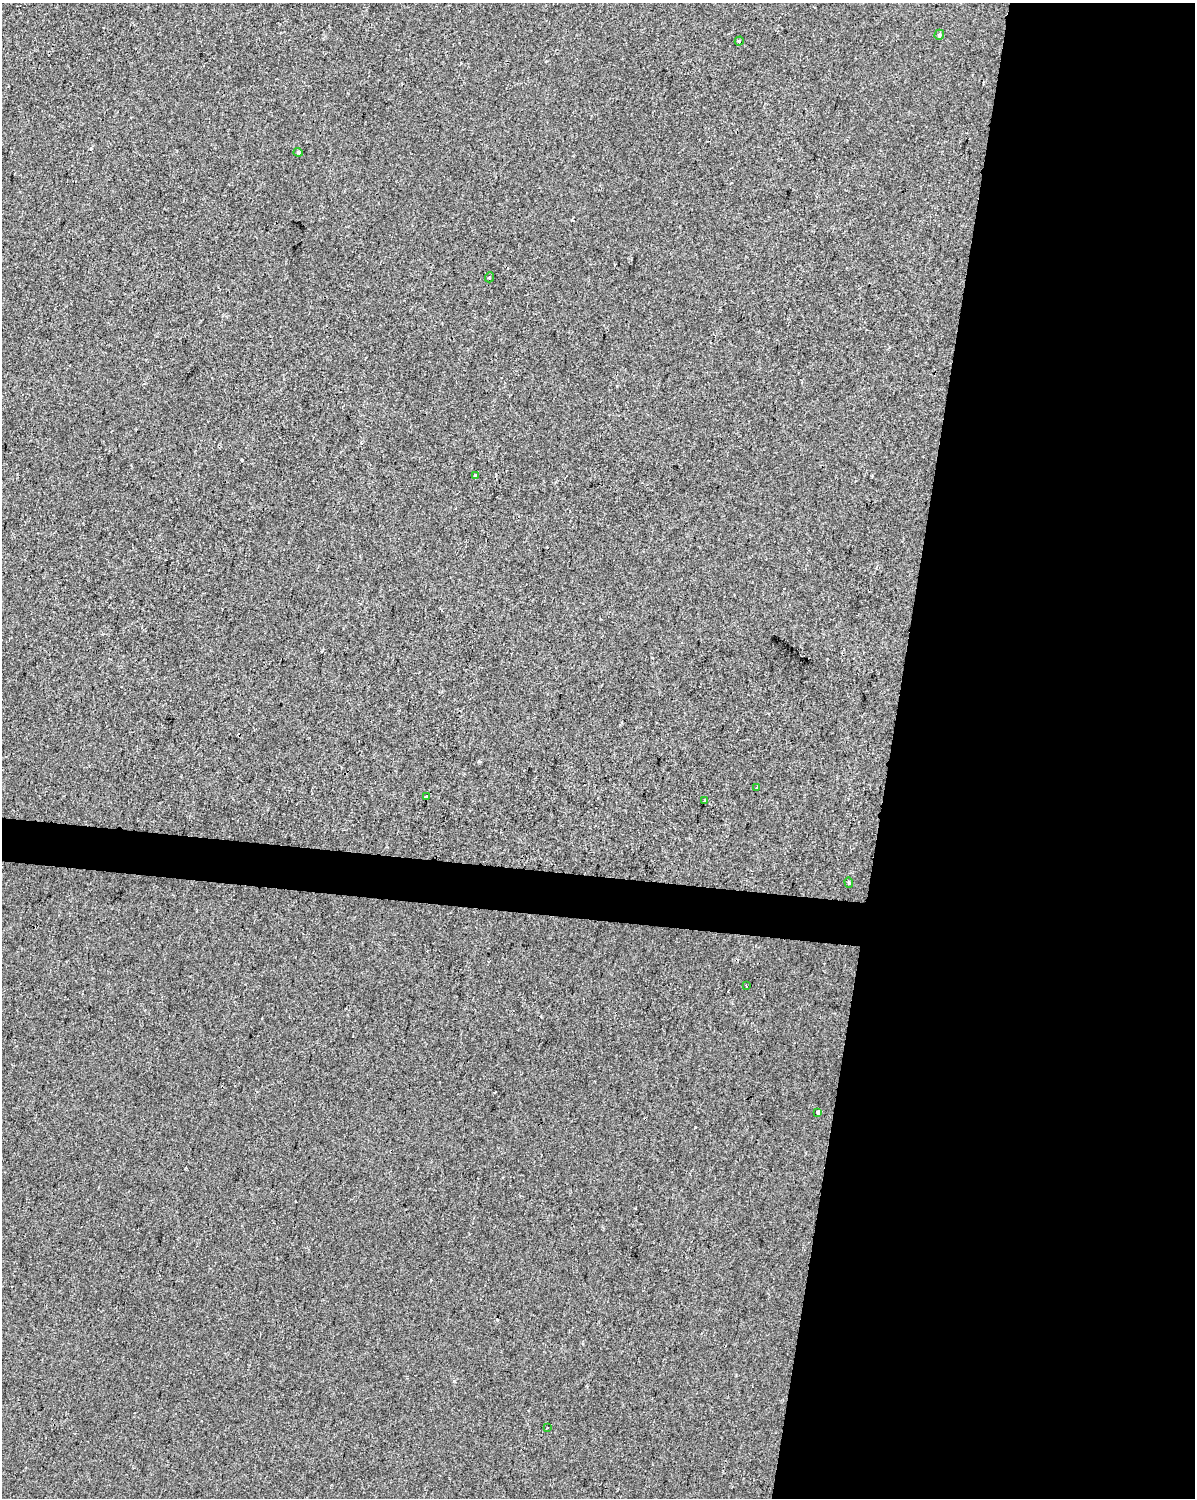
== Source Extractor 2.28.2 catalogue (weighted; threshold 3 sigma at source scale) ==
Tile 8 of 4 x 3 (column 4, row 2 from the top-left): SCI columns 3579-4771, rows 1721-3216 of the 4778 x 4994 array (HDU 1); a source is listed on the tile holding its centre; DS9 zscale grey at full resolution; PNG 1197 x 1500 px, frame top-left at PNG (2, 3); each listed source drawn as its Kron ellipse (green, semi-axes under 4 px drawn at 4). Shown black and unused: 28% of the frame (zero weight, under 2 of 3 exposures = <1% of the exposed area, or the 3 px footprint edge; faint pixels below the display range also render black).
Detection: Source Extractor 2.28.2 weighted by HDU 2 'WHT'; one run over the whole footprint, this tile lists its part. Background -1.15e-04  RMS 0.0042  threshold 0.0191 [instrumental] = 3 sigma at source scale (4.5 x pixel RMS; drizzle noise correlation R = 1.50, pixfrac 1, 0.0396/0.0396 arcsec/px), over >= 5 px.
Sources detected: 15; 3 cosmic-ray / hot-pixel residue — neither listed nor drawn; the other 12 listed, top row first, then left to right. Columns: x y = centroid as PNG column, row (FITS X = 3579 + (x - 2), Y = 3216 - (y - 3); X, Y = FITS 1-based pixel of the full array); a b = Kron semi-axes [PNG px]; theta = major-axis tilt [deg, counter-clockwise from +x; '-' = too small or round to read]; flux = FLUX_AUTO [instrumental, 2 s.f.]
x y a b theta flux
939 35 5 4 - 0.73
739 41 4 4 - 0.7
298 152 4 4 - 0.56
490 277 5 3 - 0.34
475 475 3 3 - 1.1
757 788 3 2 - 0.49
426 797 3 3 - 4
704 800 3 2 - 0.42
849 882 5 4 - 0.48
746 986 3 2 - 0.39
818 1112 4 3 - 3.7
547 1428 3 2 - 0.34
Unlisted compact peaks at least as high as the median listed source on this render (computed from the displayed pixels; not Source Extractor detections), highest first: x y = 695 1127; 454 1381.